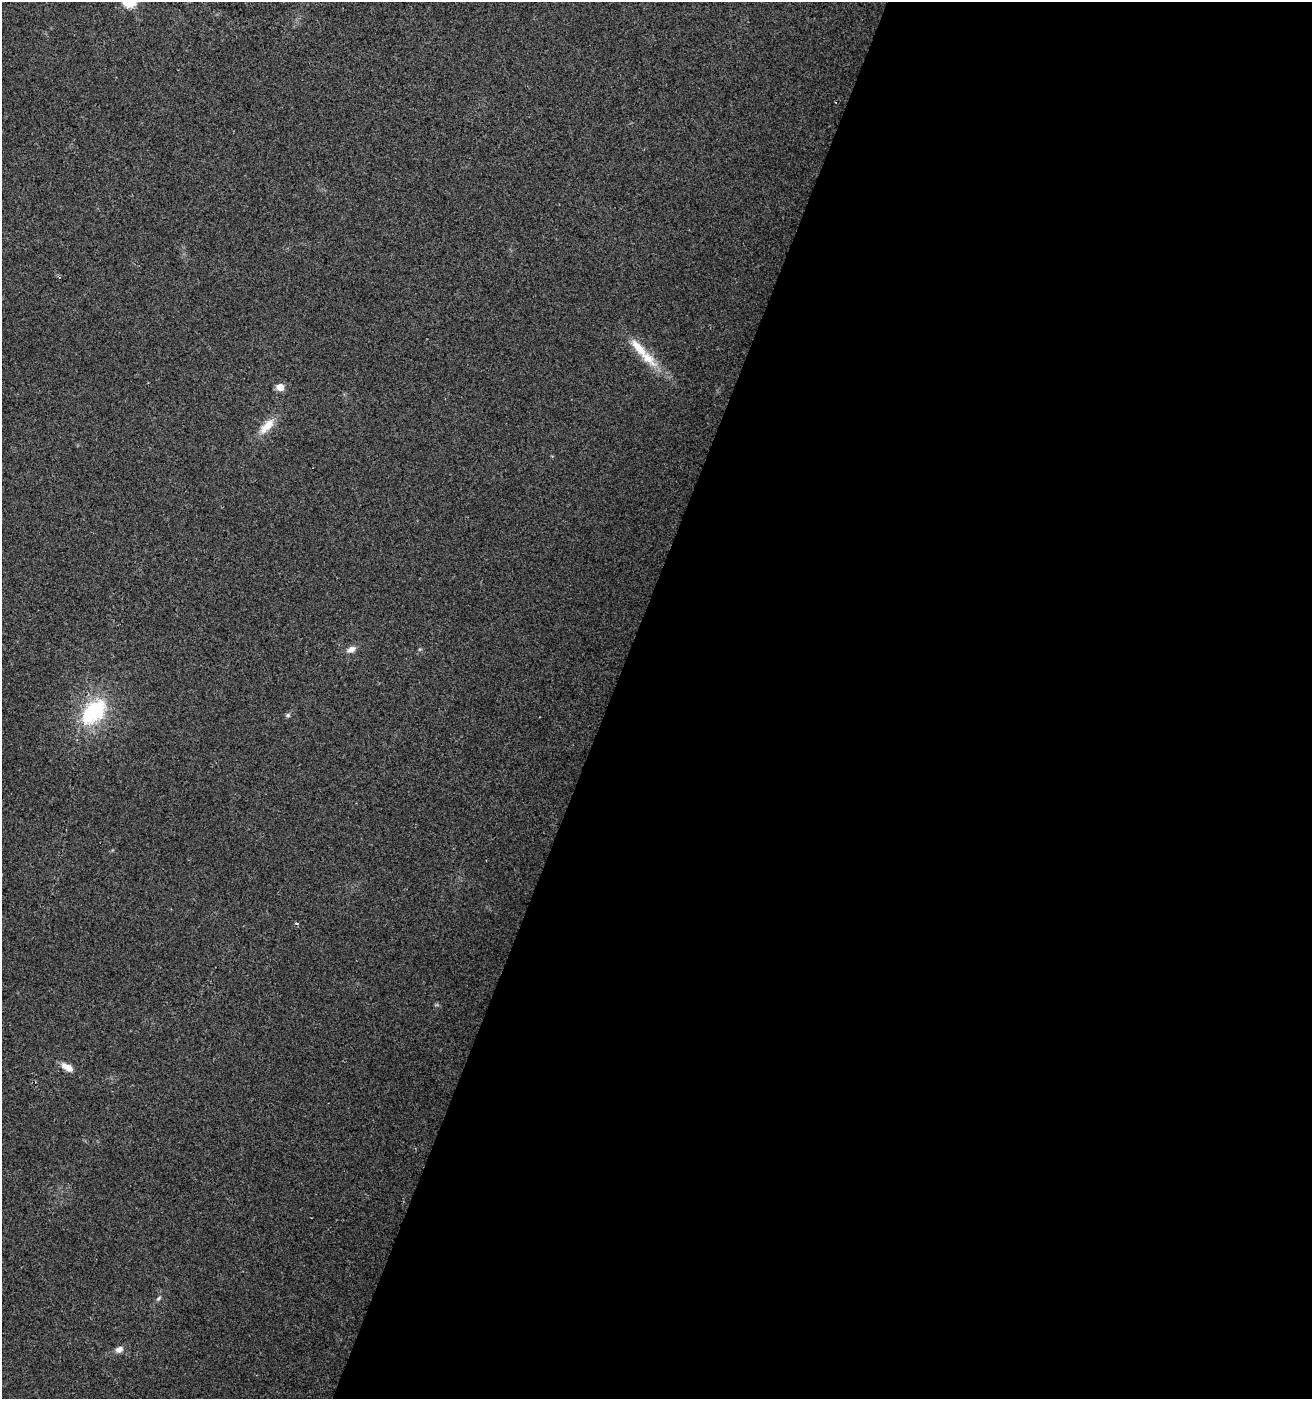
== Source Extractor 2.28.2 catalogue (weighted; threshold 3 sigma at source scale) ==
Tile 12 of 4 x 4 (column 4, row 3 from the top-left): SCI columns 4204-5513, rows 1398-2794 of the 5720 x 5593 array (HDU 1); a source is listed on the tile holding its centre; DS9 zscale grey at full resolution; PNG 1314 x 1401 px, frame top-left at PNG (2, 2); no overlay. Shown black and unused: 54% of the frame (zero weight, under 2 of 3 exposures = <1% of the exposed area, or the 3 px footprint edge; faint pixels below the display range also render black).
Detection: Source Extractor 2.28.2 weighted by HDU 2 'WHT'; one run over the whole footprint, this tile lists its part. Background 0.0617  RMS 0.0093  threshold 0.0418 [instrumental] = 3 sigma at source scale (4.5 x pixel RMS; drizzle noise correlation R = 1.50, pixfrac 1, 0.0396/0.0396 arcsec/px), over >= 5 px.
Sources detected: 12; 1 inside a brighter listed object's ellipse — not listed separately; the other 11 listed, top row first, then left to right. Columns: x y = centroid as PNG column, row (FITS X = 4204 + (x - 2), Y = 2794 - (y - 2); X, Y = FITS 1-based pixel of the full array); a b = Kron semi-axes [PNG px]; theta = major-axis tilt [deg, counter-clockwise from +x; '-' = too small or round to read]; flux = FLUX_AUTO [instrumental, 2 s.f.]
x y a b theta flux
130 2 6 5 - 83
648 358 33 13 -42 22
280 387 5 5 - 17
267 426 25 10 46 15
351 649 10 7 25 5.4
94 712 33 19 49 72
288 715 6 5 - 1.5
297 923 5 3 - 1
67 1067 14 7 -29 8.9
158 1298 8 5 42 1.8
119 1349 10 8 31 4.7
Isophote crosses this tile's border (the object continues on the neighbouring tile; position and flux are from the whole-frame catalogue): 1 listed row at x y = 130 2